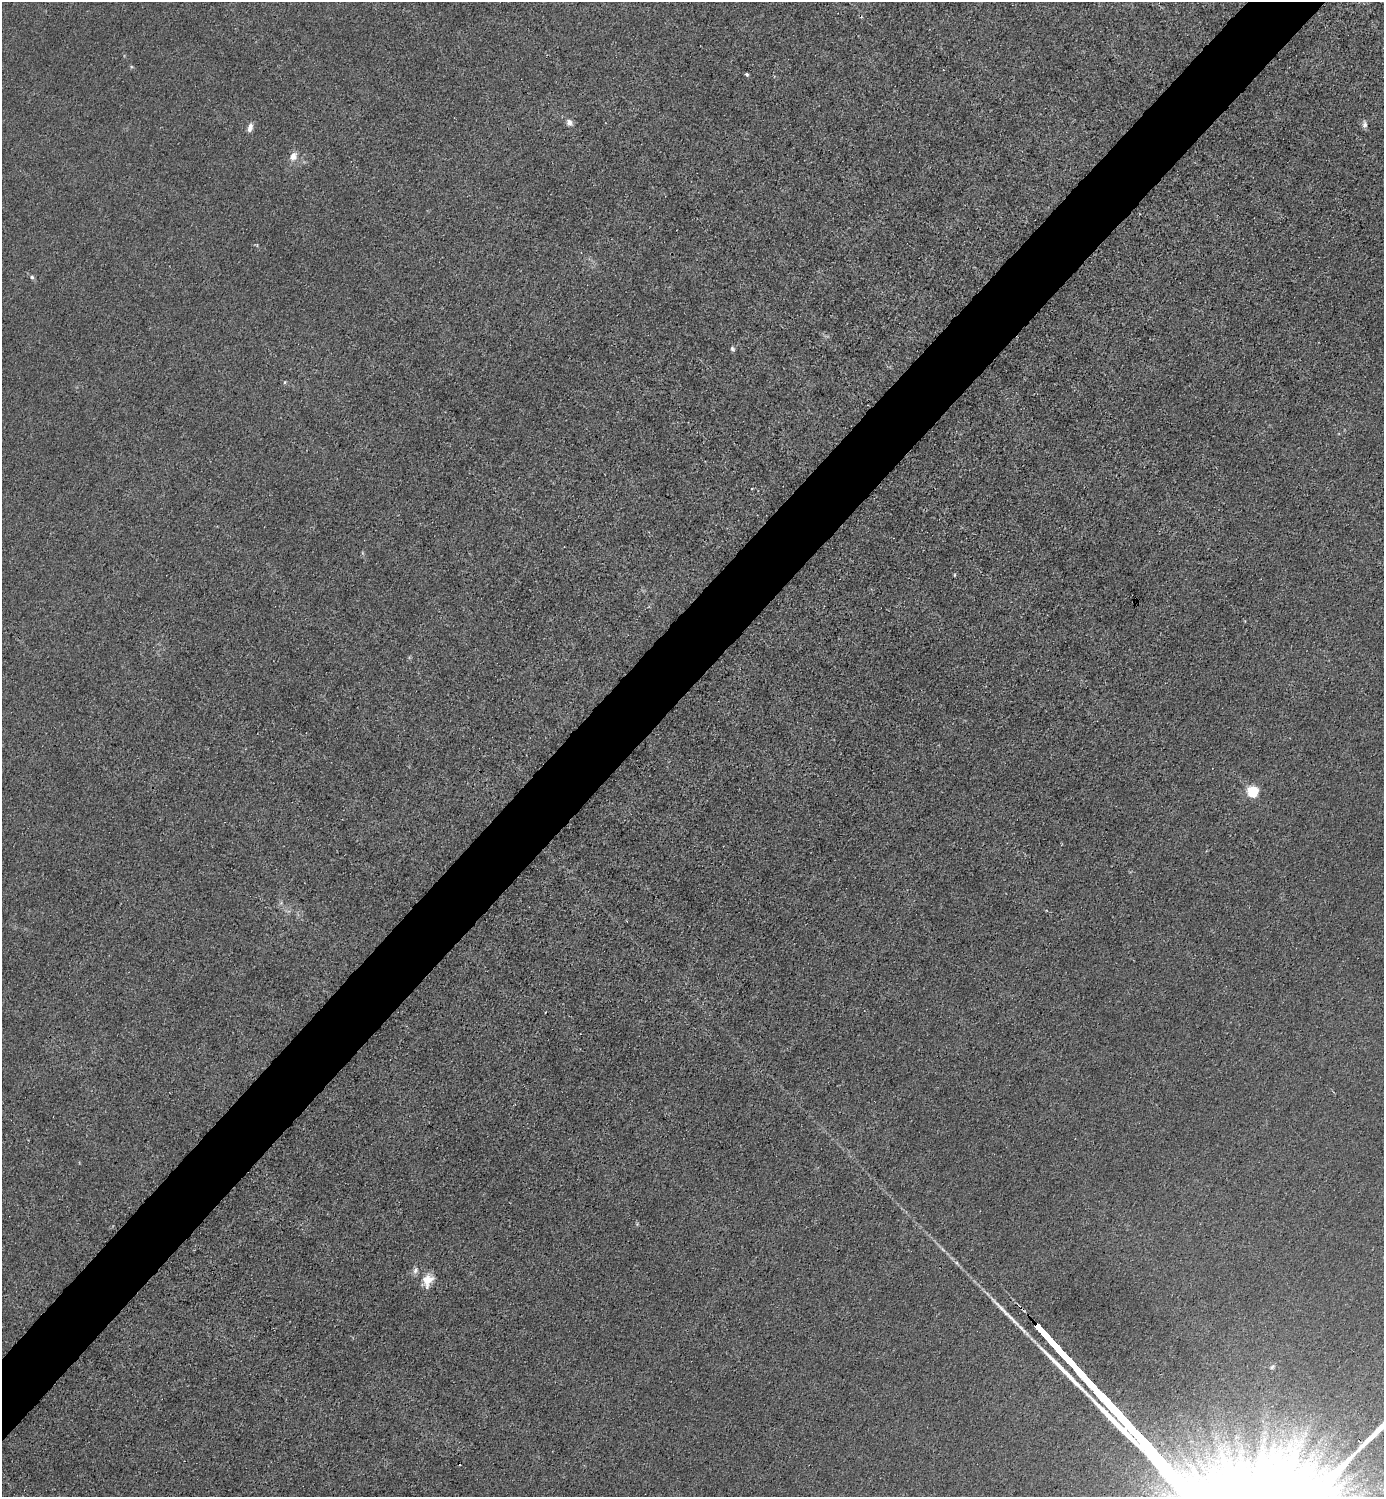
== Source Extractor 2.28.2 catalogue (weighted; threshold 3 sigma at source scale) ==
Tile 10 of 4 x 4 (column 2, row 3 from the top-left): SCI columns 1683-3064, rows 1498-2992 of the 5985 x 5985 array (HDU 1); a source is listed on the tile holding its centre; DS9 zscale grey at full resolution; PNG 1386 x 1499 px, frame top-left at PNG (2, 2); no overlay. Shown black and unused: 5% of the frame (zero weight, under 3 of 4 exposures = <1% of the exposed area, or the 3 px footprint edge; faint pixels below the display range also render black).
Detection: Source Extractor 2.28.2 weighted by HDU 2 'WHT'; one run over the whole footprint, this tile lists its part. Background 0.0222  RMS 0.0063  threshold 0.0285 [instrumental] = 3 sigma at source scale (4.5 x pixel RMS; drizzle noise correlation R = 1.50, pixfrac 1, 0.05/0.05 arcsec/px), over >= 5 px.
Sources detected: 14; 1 cosmic-ray / hot-pixel residue — not listed; the other 13 listed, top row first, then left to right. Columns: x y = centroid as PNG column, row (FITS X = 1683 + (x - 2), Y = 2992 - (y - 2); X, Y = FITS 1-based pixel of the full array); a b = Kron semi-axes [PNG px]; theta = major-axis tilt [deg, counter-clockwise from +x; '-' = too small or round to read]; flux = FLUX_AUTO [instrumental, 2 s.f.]
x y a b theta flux
747 74 5 4 - 1
569 122 9 7 -63 2.8
1364 124 10 6 -90 2
250 128 10 6 70 3.5
293 156 13 10 63 4.8
32 277 6 5 - 1.2
732 349 6 5 - 1.2
752 488 3 2 - 1.2
955 575 4 3 - 0.58
1253 792 6 5 - 67
415 1270 10 6 68 2.3
427 1280 18 13 67 8.6
1272 1367 6 5 - 1.2